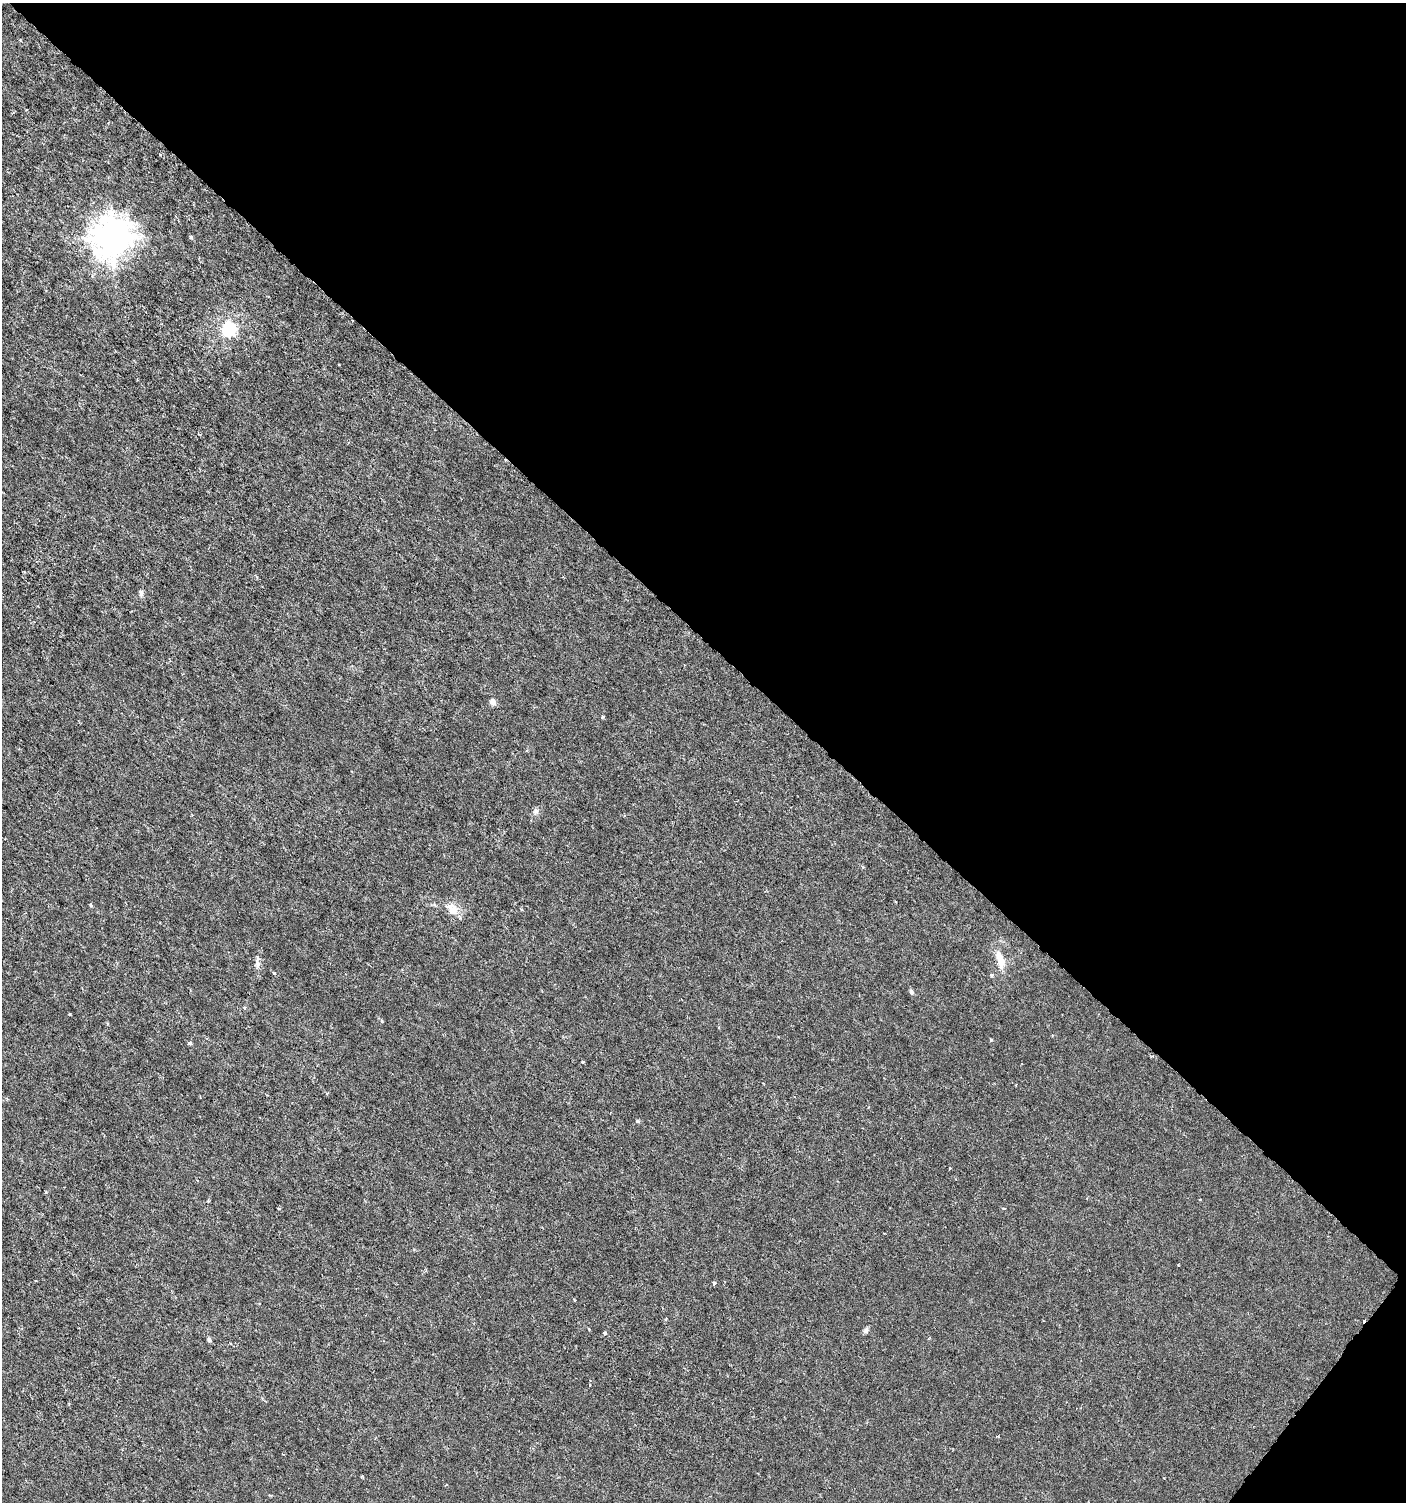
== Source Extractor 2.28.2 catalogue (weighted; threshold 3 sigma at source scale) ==
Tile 8 of 4 x 4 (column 4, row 2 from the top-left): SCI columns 4387-5790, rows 3008-4507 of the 6029 x 6009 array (HDU 1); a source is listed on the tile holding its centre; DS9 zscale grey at full resolution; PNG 1408 x 1504 px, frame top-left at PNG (2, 3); no overlay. Shown black and unused: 43% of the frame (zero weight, under 3 of 6 exposures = <1% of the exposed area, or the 3 px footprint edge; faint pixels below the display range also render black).
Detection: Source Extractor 2.28.2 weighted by HDU 2 'WHT'; one run over the whole footprint, this tile lists its part. Background 3.95e-05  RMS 0.001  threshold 0.00426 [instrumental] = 3 sigma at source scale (4.09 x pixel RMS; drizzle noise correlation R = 1.36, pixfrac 0.8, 0.0396/0.0396 arcsec/px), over >= 5 px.
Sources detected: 35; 1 cosmic-ray / hot-pixel residue — not listed; the other 34 listed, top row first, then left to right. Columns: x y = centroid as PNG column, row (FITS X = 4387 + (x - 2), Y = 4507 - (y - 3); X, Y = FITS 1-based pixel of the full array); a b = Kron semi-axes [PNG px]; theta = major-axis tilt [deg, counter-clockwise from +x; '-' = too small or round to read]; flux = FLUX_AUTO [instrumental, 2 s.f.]
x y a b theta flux
160 154 3 3 - 0.081
191 237 6 4 -61 0.16
113 238 14 13 - 130
229 329 7 6 - 18
199 434 5 2 - 0.084
141 593 11 5 89 0.26
493 702 7 5 -63 0.53
602 717 4 3 - 0.13
536 811 9 7 75 0.31
91 905 5 4 - 0.11
452 909 18 13 -48 1.2
1000 960 26 9 -73 1.4
257 964 12 7 -88 0.42
274 973 5 3 - 0.097
992 975 5 4 - 0.19
911 992 7 5 -62 0.19
991 1040 4 3 - 0.13
190 1043 4 3 - 0.25
582 1062 4 3 - 0.092
1016 1085 3 2 - 0.075
327 1093 4 3 - 0.14
638 1121 6 4 -21 0.12
950 1168 4 2 - 0.072
46 1192 5 3 - 0.092
1200 1199 3 2 - 0.064
208 1201 4 4 - 0.087
278 1208 4 2 - 0.078
714 1283 4 4 - 0.22
574 1300 4 2 - 0.083
666 1319 5 3 - 0.11
589 1329 4 3 - 0.086
866 1330 8 7 - 0.25
605 1333 5 3 - 0.14
209 1340 6 4 -86 0.21